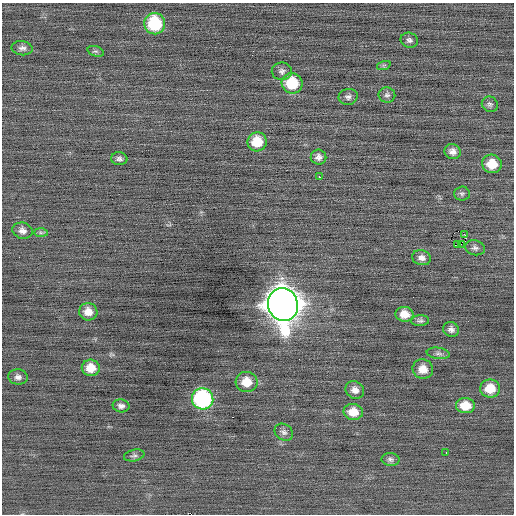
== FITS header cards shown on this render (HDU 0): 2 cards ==
NAXIS1  =                  512 / Axis length
NAXIS2  =                  512 / Axis length

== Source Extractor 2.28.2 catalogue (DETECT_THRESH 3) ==
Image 512 x 512 px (HDU 0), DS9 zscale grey, 1 PNG px = 1 image px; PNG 516 x 516 px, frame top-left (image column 1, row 512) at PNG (2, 3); each listed source drawn as its Kron ellipse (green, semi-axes under 4 px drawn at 4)
Background -0.0359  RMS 0.77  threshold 2.32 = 3 sigma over >= 5 px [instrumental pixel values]
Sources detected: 44; all 44 listed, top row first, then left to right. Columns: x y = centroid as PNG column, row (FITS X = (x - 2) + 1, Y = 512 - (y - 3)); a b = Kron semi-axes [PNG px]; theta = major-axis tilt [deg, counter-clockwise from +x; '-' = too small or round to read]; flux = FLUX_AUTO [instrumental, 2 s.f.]
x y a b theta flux
155 24 11 10 - 3000
409 40 9 7 -21 170
22 48 10 7 -7 200
96 51 8 5 -18 110
384 65 7 4 18 81
282 71 10 9 - 220
292 83 10 10 - 1900
387 95 8 7 - 160
348 97 9 8 - 180
490 104 8 7 - 160
257 142 9 9 - 1300
452 152 8 7 - 290
318 157 8 7 - 230
119 159 8 6 -10 160
492 164 10 9 - 1000
320 177 3 3 - 200
462 193 8 7 - 130
22 231 10 8 -17 290
41 233 7 4 -1 94
465 235 3 2 - 700
461 244 3 2 - 80
458 245 3 3 - 590
475 248 10 7 -15 190
422 258 9 7 -13 270
283 304 17 15 -74 100000
88 312 9 8 - 480
404 314 9 7 -9 630
420 321 9 5 3 120
451 329 8 7 - 220
438 353 11 5 -8 170
91 368 9 8 - 760
423 369 10 9 - 560
18 377 9 7 -5 230
247 382 11 10 - 860
490 388 10 9 - 1000
355 390 10 8 -33 320
203 399 11 10 - 7800
121 406 8 6 -11 190
465 406 9 7 -5 900
353 412 9 8 - 730
284 432 10 7 -33 190
446 453 3 2 - 120
134 455 10 5 11 130
390 459 9 6 -2 150